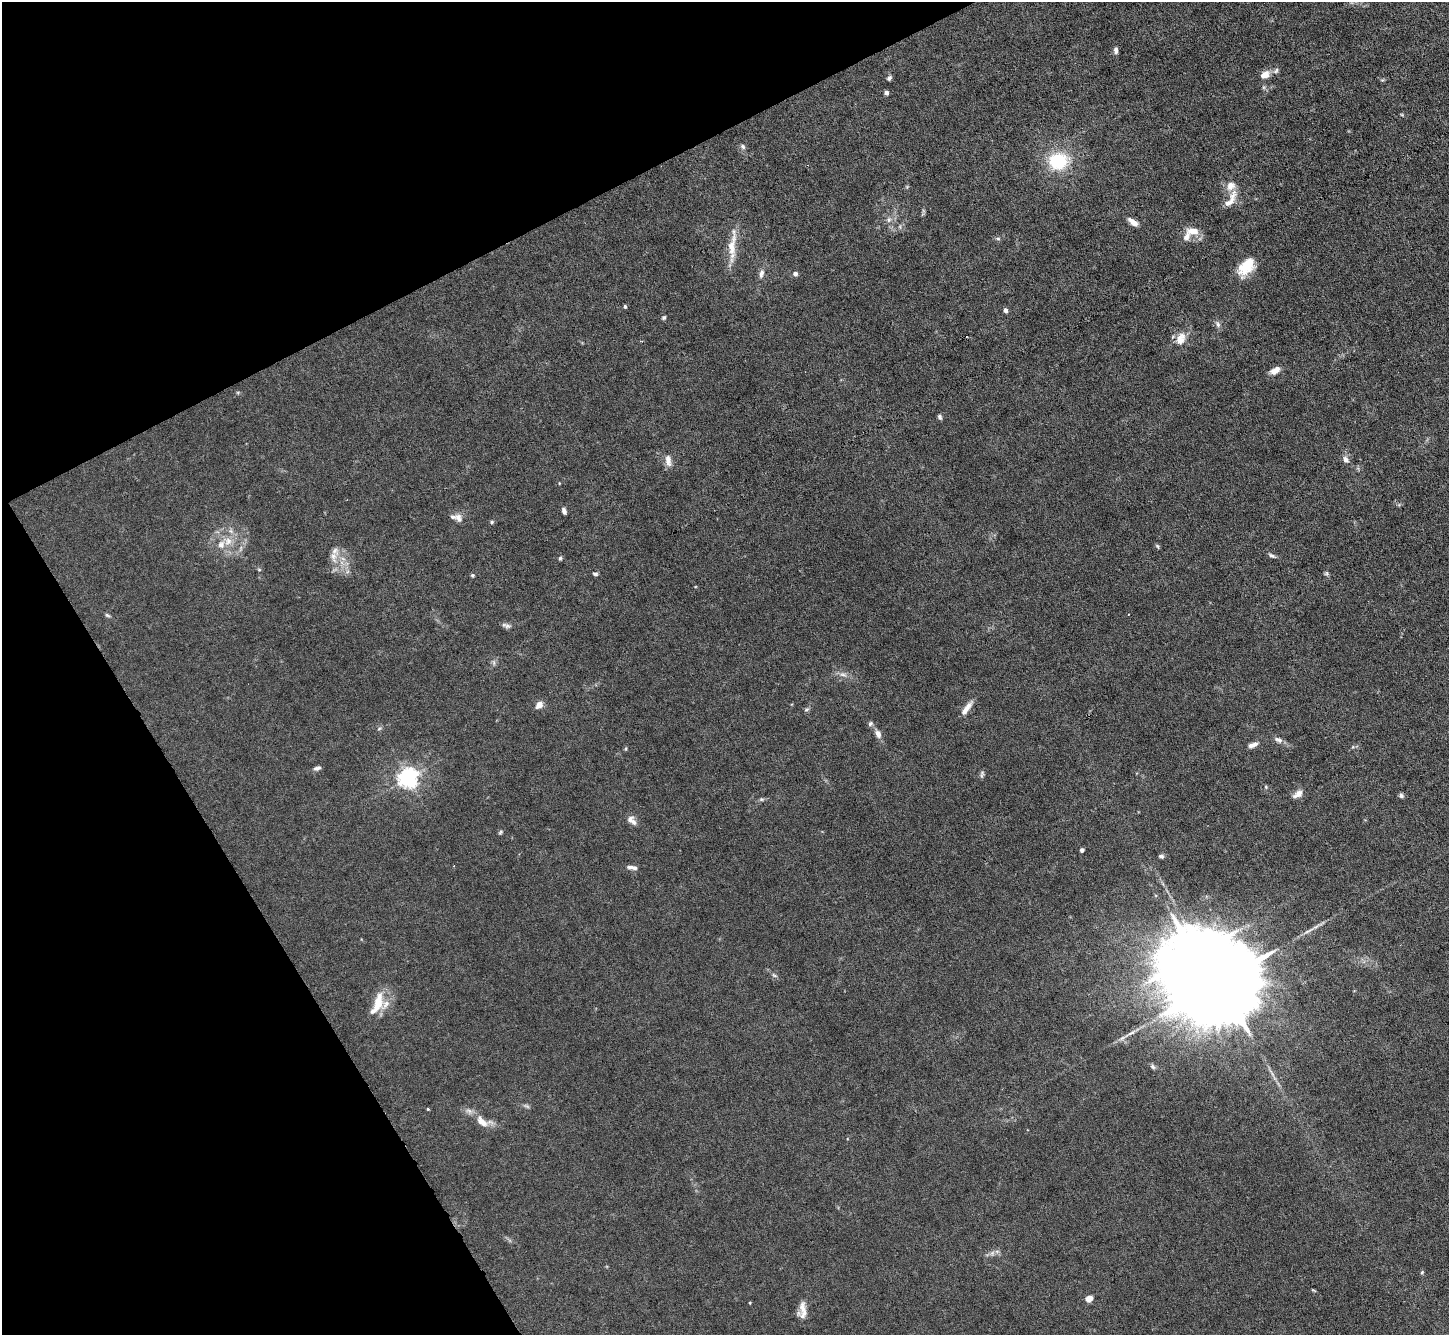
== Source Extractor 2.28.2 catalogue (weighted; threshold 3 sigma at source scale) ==
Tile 5 of 4 x 4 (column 1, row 2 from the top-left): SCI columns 1-1447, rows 2819-4151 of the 5787 x 5775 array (HDU 1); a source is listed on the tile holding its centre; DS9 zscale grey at full resolution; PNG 1451 x 1337 px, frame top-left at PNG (2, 2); no overlay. Shown black and unused: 24% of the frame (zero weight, under 3 of 6 exposures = <1% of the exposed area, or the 3 px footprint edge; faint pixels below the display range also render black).
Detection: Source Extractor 2.28.2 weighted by HDU 2 'WHT'; one run over the whole footprint, this tile lists its part. Background 0.0245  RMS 0.0028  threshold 0.0115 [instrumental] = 3 sigma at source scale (4.09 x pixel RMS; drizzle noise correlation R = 1.36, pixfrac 0.8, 0.05/0.05 arcsec/px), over >= 5 px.
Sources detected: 84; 1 too faint to see at this stretch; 1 inside a brighter object's white glare — not listed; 7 inside a brighter listed object's ellipse — not listed separately; the other 75 listed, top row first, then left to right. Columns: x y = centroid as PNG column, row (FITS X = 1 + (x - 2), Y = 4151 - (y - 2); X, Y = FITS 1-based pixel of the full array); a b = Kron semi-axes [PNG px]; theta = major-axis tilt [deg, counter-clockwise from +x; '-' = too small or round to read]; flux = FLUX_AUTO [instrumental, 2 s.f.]
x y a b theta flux
1116 50 8 5 -89 1
1276 71 9 6 47 0.78
1264 75 11 8 26 2.5
889 78 7 5 46 0.52
1382 80 5 4 - 0.31
886 93 4 4 - 0.99
743 146 8 6 -47 0.65
1058 161 21 18 6 14
1231 199 27 8 58 2.8
888 219 8 7 - 0.96
1133 222 12 5 -36 1.8
1193 231 16 9 -7 2.9
998 238 6 5 - 0.46
732 246 43 10 84 5.1
1246 266 19 12 52 7.7
761 274 12 7 74 1.2
795 274 5 5 - 0.95
625 306 5 4 - 0.39
1005 310 4 4 - 1.1
664 318 6 5 - 0.41
1218 324 10 6 -60 0.86
1180 339 17 11 69 3.3
1275 370 12 7 30 2.1
940 417 6 5 - 0.56
1346 459 10 7 -50 1.2
668 460 17 8 -82 1.8
564 511 8 5 -68 0.76
458 518 13 8 -59 1.4
492 522 6 4 2 0.4
228 541 13 12 - 3.3
1157 546 6 5 - 0.4
241 548 6 4 -73 0.5
333 556 18 11 90 2.9
1272 556 10 5 -25 0.68
560 558 5 4 - 0.41
259 569 6 3 -19 0.29
1327 573 6 5 - 0.41
595 574 7 4 -8 0.48
472 575 5 4 - 0.34
107 615 8 4 -27 0.46
507 626 10 6 -14 0.83
494 663 7 4 -72 0.48
843 674 11 5 -10 1.1
539 705 8 6 46 1.9
967 708 21 6 54 2.1
806 709 7 5 41 0.5
870 724 7 6 - 0.56
379 729 6 3 20 0.36
878 734 9 6 -70 1.5
1278 740 12 7 -23 1.2
1253 745 12 5 24 1.5
1353 747 5 3 - 0.26
317 768 10 5 12 0.77
982 774 10 5 78 0.57
408 778 7 7 - 140
1266 787 5 4 - 0.31
1298 794 14 8 33 1.7
1401 796 6 6 - 0.59
761 799 6 5 - 0.44
633 822 11 8 -63 1.3
500 832 7 4 43 0.38
1082 850 4 4 - 0.89
1161 856 7 5 0 0.54
632 867 13 5 -8 1.1
774 975 9 4 -35 0.53
1218 982 32 16 26 7800
378 1001 25 12 77 4.9
1153 1067 7 5 -45 0.56
428 1109 4 3 - 0.26
482 1121 25 13 -22 3.7
997 1251 7 4 18 0.54
1422 1272 5 4 - 0.34
1313 1290 7 3 -30 0.26
1089 1299 5 4 - 5.1
803 1307 20 10 75 2.6